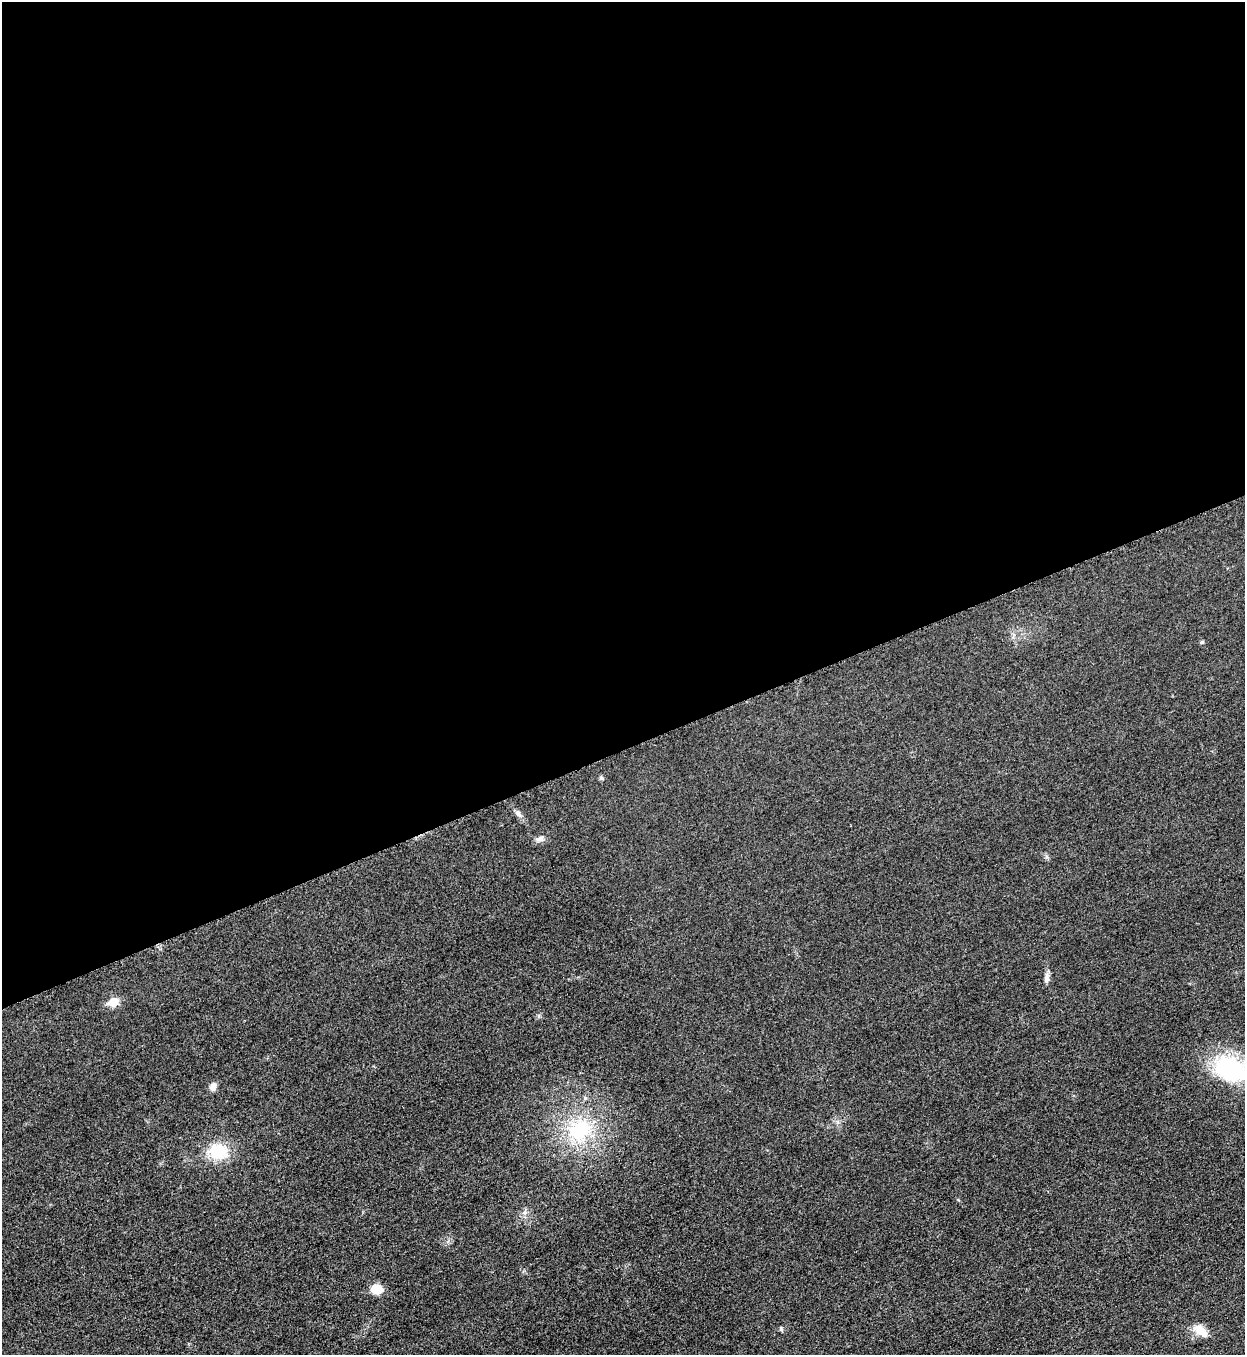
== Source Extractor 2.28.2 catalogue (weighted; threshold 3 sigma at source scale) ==
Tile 2 of 4 x 4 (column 2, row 1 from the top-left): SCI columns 1530-2772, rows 4069-5421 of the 5418 x 5431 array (HDU 1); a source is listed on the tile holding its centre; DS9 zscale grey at full resolution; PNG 1247 x 1357 px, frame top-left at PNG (2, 2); no overlay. Shown black and unused: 55% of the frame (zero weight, under 3 of 5 exposures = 1% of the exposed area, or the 3 px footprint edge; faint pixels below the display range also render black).
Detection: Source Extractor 2.28.2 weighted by HDU 2 'WHT'; one run over the whole footprint, this tile lists its part. Background 0.0227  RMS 0.0046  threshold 0.0208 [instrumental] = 3 sigma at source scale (4.5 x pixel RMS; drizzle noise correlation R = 1.50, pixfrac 1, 0.05/0.05 arcsec/px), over >= 5 px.
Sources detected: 13; all 13 listed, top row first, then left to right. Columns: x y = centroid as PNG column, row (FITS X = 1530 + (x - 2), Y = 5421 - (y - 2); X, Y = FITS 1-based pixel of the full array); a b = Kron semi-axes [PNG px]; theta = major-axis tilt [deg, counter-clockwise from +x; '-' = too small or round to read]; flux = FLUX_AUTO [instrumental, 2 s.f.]
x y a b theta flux
1201 642 5 4 - 0.81
601 778 6 5 - 0.87
518 813 10 6 -38 1.6
540 839 11 6 16 1.9
1047 978 13 6 83 2.2
113 1002 6 5 - 16
1230 1069 39 26 -24 47
213 1087 10 9 - 2.1
585 1098 5 5 - 0.83
580 1130 36 28 35 32
218 1151 20 17 0 18
376 1289 11 9 -5 8.1
1200 1331 21 11 -41 5.5
Isophote crosses this tile's border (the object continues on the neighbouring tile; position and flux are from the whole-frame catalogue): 1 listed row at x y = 1230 1069
Unlisted compact peaks at least as high as the median listed source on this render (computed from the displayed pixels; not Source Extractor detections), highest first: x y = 781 1329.